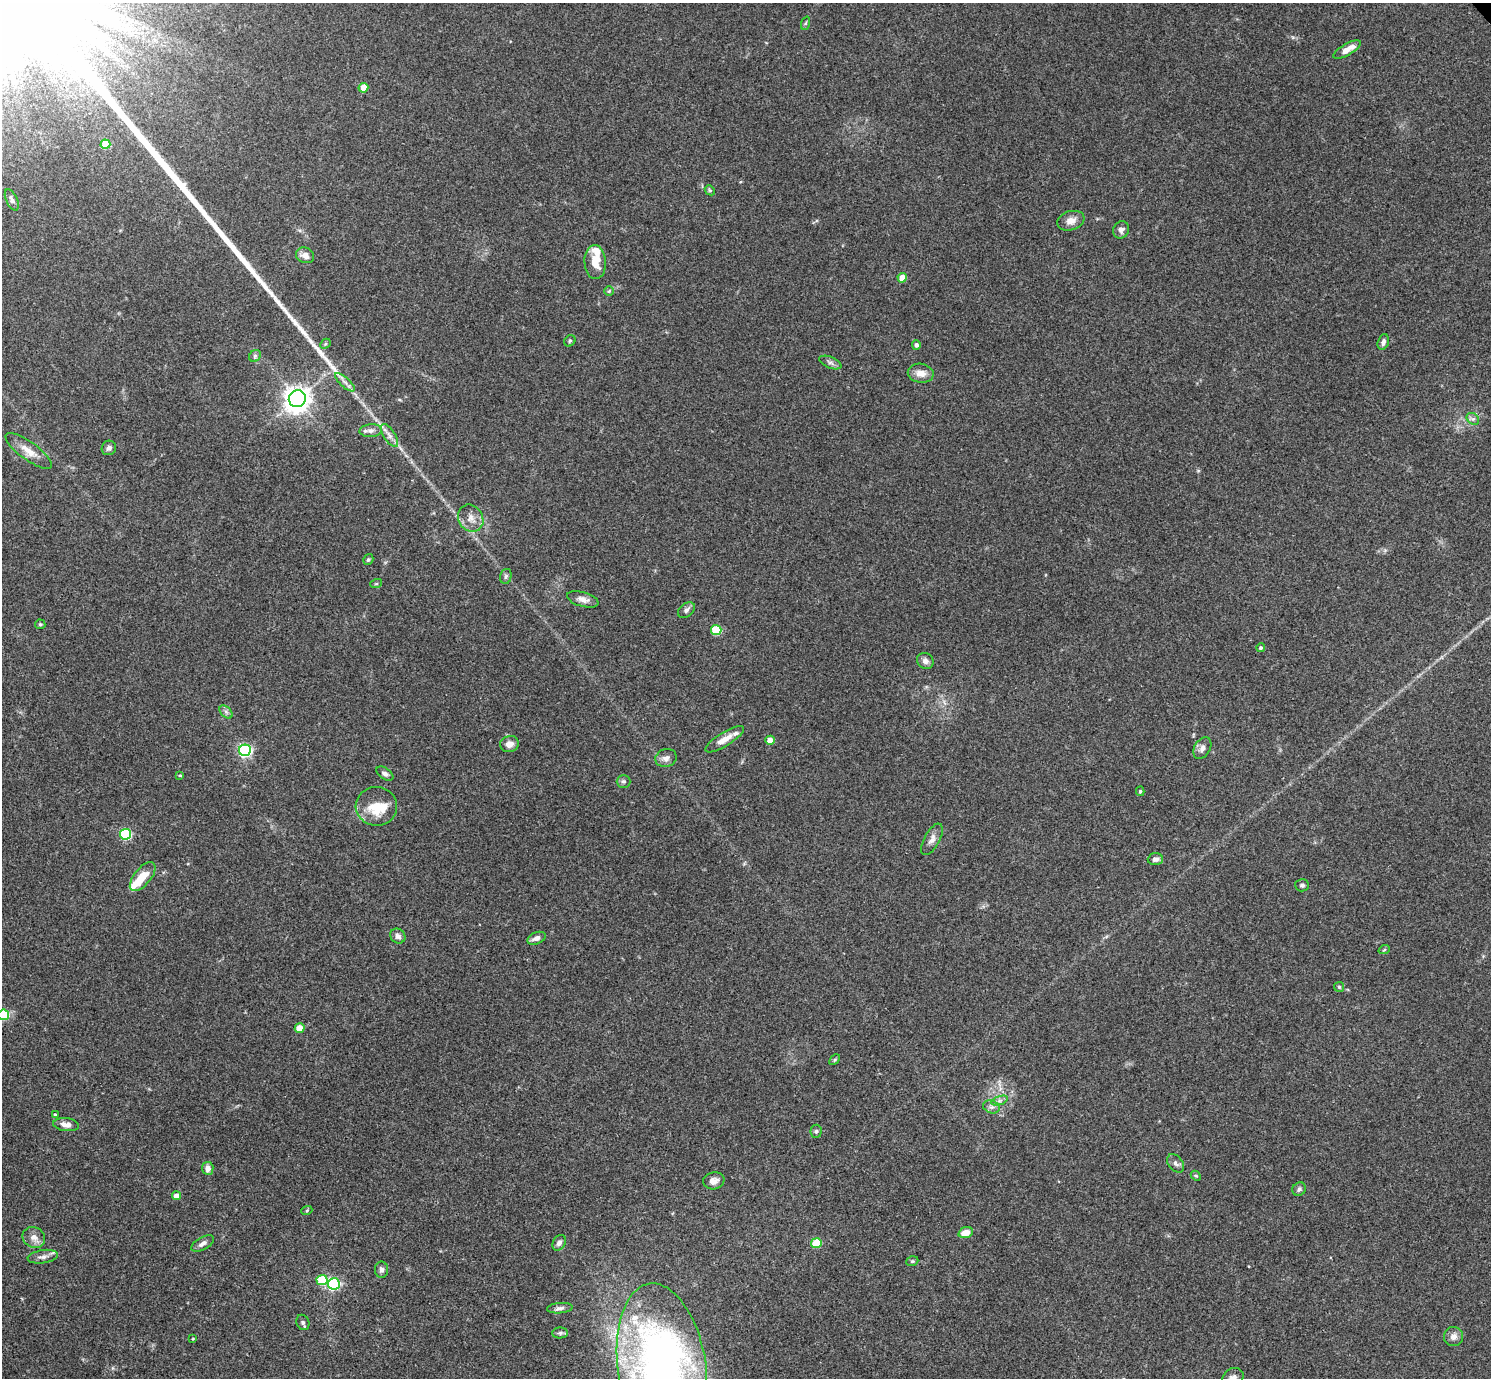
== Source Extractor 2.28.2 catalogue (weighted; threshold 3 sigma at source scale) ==
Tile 7 of 4 x 4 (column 3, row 2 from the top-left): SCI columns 2984-4472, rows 3051-4426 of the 5963 x 5961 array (HDU 1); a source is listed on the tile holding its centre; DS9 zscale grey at full resolution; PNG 1493 x 1380 px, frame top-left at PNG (2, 3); each listed source drawn as its Kron ellipse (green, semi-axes under 4 px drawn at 4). Shown black and unused: <1% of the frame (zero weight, under 3 of 4 exposures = <1% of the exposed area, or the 3 px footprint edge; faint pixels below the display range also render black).
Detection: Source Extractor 2.28.2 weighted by HDU 2 'WHT'; one run over the whole footprint, this tile lists its part. Background 0.154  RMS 0.0074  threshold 0.0331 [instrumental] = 3 sigma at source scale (4.5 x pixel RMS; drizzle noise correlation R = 1.50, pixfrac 1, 0.05/0.05 arcsec/px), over >= 5 px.
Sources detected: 94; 1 inside a brighter object's white glare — neither listed nor drawn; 4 inside a brighter listed object's ellipse — not listed separately; the other 89 listed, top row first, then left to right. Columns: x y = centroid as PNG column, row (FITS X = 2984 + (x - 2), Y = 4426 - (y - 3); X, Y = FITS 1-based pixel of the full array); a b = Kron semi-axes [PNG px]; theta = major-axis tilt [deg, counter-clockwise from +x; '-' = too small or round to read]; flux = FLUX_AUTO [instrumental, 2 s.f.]
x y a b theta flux
806 23 7 4 70 1
1347 49 15 5 30 7.4
363 88 5 4 - 13
105 144 5 4 - 20
710 190 5 4 - 1
12 200 11 5 -65 2.4
1071 221 14 9 18 5.7
1121 230 9 8 - 2.8
305 255 9 7 -26 4.9
595 262 17 10 -86 12
902 278 5 4 - 15
609 291 5 5 - 0.93
570 341 6 5 - 1.1
1383 342 8 5 74 2.9
325 344 6 4 46 1
916 345 4 4 - 2.2
255 356 6 5 - 1.4
830 363 12 5 -22 2.6
921 373 13 9 -10 6.5
345 382 12 4 -42 3.2
297 399 9 8 - 610
1473 419 7 5 -43 1.9
371 431 11 6 5 3.4
389 435 13 5 -56 3.8
109 448 7 7 - 2.5
29 451 28 9 -36 9.6
471 518 14 12 -58 7.3
368 560 6 4 56 1.2
506 576 8 5 74 1.8
376 584 6 4 18 0.86
583 599 16 7 -16 4.5
686 610 9 6 40 2.6
40 624 5 5 - 0.92
716 630 5 5 - 36
1261 648 4 4 - 1.5
925 661 8 7 - 3.4
226 712 8 5 -45 2
725 739 22 7 31 7.8
770 740 4 4 - 10
509 744 9 8 - 5.2
1202 748 12 8 60 3.9
245 750 6 5 - 130
666 758 11 9 14 3.9
385 774 9 5 -35 2.4
180 775 4 3 - 0.82
623 781 7 6 - 1.6
1140 791 5 4 - 0.97
376 806 21 19 -3 22
126 834 5 5 - 76
932 839 17 7 62 4.8
1155 859 7 6 - 2.8
143 877 17 8 51 14
1302 885 7 6 - 1.8
398 936 8 7 - 3
536 938 10 5 23 3.8
1384 950 6 3 18 0.9
1339 987 5 5 - 1
4 1015 5 5 - 35
300 1028 5 4 - 13
835 1060 6 4 45 0.87
999 1101 9 4 18 2
991 1107 8 6 -19 2.6
55 1115 4 3 - 1
66 1125 13 6 -7 4.7
816 1131 6 5 - 1.5
1176 1163 10 7 -51 2.7
208 1168 6 5 - 4.4
1196 1176 6 4 -42 1
714 1181 10 8 9 4.3
1299 1189 7 6 - 1.9
176 1196 4 4 - 5.7
307 1210 5 3 - 0.94
966 1233 7 5 19 10
34 1237 11 10 - 5.4
203 1243 13 6 29 3.2
559 1243 8 6 58 2.8
816 1243 5 5 - 31
43 1257 15 6 8 3.7
912 1261 6 4 19 1.1
381 1270 8 6 -90 2.4
322 1280 5 5 - 33
334 1284 6 5 - 110
560 1308 13 5 5 2.6
303 1322 8 6 -67 1.8
560 1333 8 5 1 1.6
1454 1336 9 9 - 4.2
193 1339 4 3 - 0.54
662 1368 85 44 -82 460
1233 1378 11 9 36 3.8
Isophote crosses this tile's border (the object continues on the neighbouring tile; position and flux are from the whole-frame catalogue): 3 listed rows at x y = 4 1015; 662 1368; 1233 1378